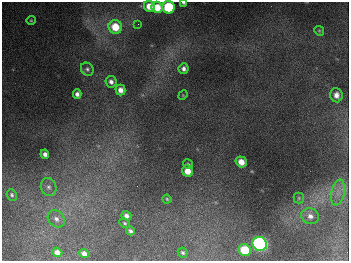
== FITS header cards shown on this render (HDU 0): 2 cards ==
NAXIS1  =                  347
NAXIS2  =                  259

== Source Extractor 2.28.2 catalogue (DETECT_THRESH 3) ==
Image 347 x 259 px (HDU 0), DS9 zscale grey, 1 PNG px = 1 image px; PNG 351 x 263 px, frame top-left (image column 1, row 259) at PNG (2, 2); each listed source drawn as its Kron ellipse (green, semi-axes under 4 px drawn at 4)
Background 675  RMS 50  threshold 149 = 3 sigma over >= 5 px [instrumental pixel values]
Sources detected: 34; all 34 listed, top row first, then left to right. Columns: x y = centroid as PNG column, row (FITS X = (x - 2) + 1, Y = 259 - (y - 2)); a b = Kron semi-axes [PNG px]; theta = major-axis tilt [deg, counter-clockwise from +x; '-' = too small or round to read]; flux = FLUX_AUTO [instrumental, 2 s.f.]
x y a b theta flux
183 3 3 2 - 5.1e+03
149 6 5 5 - 4.2e+04
157 7 6 5 - 6.3e+04
169 7 6 6 - 2.6e+05
31 20 5 4 - 4.1e+03
138 24 3 2 - 2.5e+03
115 27 7 6 - 7.8e+04
319 31 5 4 - 4.3e+03
87 69 7 6 - 7.8e+03
184 69 5 5 - 1.2e+04
111 82 6 5 - 1.3e+04
120 90 5 5 - 2.3e+04
77 94 4 4 - 1.2e+04
183 95 5 4 - 2.8e+03
336 95 7 6 - 2.0e+04
45 154 5 4 - 1.5e+04
241 162 6 5 - 3.7e+04
188 164 5 4 - 4.9e+03
188 171 6 5 - 3.9e+04
49 187 9 7 -72 1.5e+04
338 193 13 6 79 2.5e+04
12 195 6 5 - 6.7e+03
299 198 5 5 - 4.3e+03
167 199 4 4 - 4.0e+03
126 216 5 4 - 1.2e+04
310 216 9 7 -22 1.7e+04
56 219 9 7 -46 1.8e+04
125 223 5 4 - 4.4e+03
130 231 4 3 - 8.6e+03
260 244 7 6 - 1.1e+06
245 250 6 6 - 1.2e+05
57 252 5 4 - 1.8e+04
183 252 5 4 - 6.0e+03
84 254 5 4 - 1.8e+04
At the frame edge (FLAGS 8, measured only in part): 2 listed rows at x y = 183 3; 169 7